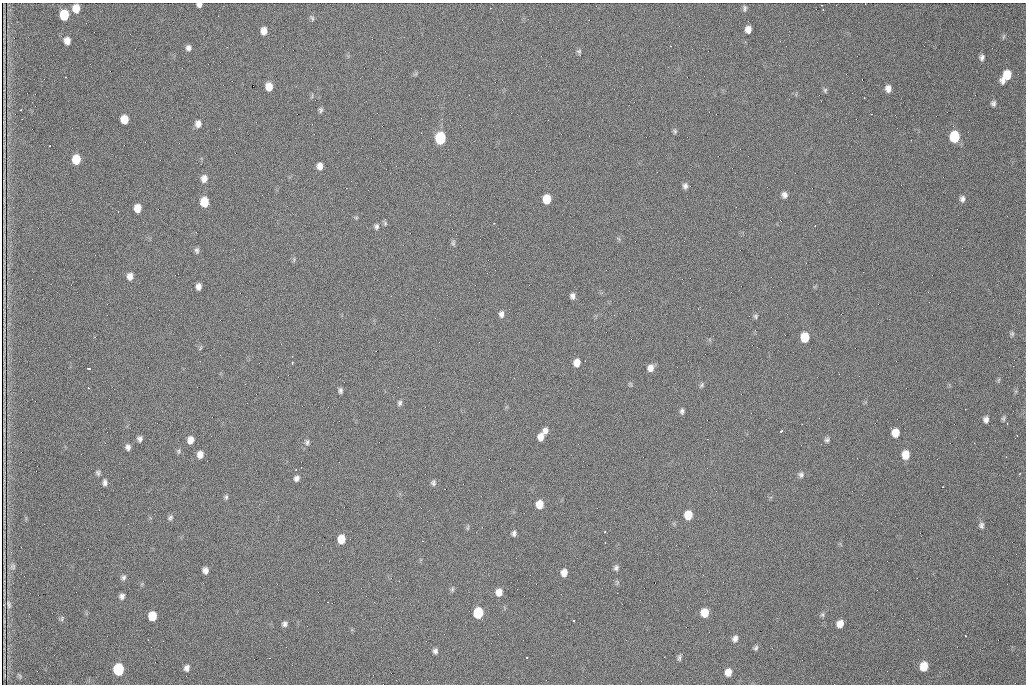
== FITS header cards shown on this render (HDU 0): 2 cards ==
NAXIS1  =                 1024 /fastest changing axis
NAXIS2  =                  682 /next to fastest changing axis

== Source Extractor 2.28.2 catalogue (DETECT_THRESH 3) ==
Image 1024 x 682 px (HDU 0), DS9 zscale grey, 1 PNG px = 1 image px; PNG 1028 x 686 px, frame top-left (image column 1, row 682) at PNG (2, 3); no overlay
Background 911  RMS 22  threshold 64.9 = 3 sigma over >= 5 px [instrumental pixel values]
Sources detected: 129; all 129 listed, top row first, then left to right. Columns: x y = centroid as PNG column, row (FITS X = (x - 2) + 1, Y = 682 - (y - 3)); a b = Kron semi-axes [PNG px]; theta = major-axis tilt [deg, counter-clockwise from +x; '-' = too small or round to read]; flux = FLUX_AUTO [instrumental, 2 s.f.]
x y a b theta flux
865 4 2 2 - 1000
199 5 5 4 - 5000
76 8 7 6 - 19000
744 8 8 5 -90 3500
823 9 2 2 - 1100
64 15 8 7 - 47000
312 18 9 5 -59 3000
748 29 6 5 - 9900
264 31 7 6 - 11000
1003 37 8 3 71 2100
67 41 7 6 - 10000
188 48 7 6 - 5400
579 51 7 6 - 3000
982 57 6 5 - 4600
1006 76 12 7 55 32000
65 77 2 2 - 940
862 79 2 2 - 730
269 87 7 6 - 18000
888 89 7 6 - 8900
825 90 7 6 - 2600
821 101 2 2 - 1100
993 103 6 5 - 4000
321 110 6 5 - 3000
124 119 7 6 - 22000
198 124 8 7 - 8400
675 131 6 5 - 2700
421 133 2 2 - 720
954 137 8 7 - 68000
440 138 8 7 - 100000
49 146 2 2 - 1100
76 159 7 6 - 35000
320 166 6 5 - 9000
204 179 8 7 - 9400
685 186 6 5 - 4600
784 195 7 6 - 6200
547 199 7 6 - 32000
962 199 7 6 - 4900
204 202 8 6 -88 37000
137 208 7 6 - 18000
356 218 6 4 0 1700
385 223 7 5 -71 2600
494 223 2 2 - 3200
815 226 3 2 - 1500
377 227 8 6 88 3900
619 239 6 4 -70 2000
453 243 8 5 81 3100
197 250 8 6 -85 3600
294 260 8 4 82 2200
130 276 8 6 -88 8800
198 286 6 5 - 7400
573 296 7 6 - 5400
501 314 8 6 -89 5900
614 315 3 2 - 1400
755 316 6 6 - 2600
1012 334 7 6 - 2800
805 337 8 6 83 38000
200 348 6 3 71 1800
292 363 4 2 - 2200
577 363 7 6 - 13000
1013 366 2 2 - 8300
89 368 4 3 - 2700
650 368 8 7 - 9000
998 380 6 4 70 2100
701 385 8 5 48 2800
88 388 3 3 - 1400
340 390 6 4 89 3900
400 403 7 5 75 3400
965 409 2 2 - 2000
682 411 7 5 85 3800
1003 418 7 4 70 2600
986 419 7 6 - 5800
545 430 7 7 - 6300
781 431 4 3 - 3600
895 433 7 6 - 19000
541 437 8 6 70 11000
140 439 6 5 - 4500
707 439 2 2 - 810
190 440 7 6 - 10000
827 440 7 6 - 3600
307 442 8 6 83 3600
128 447 6 5 - 5300
178 451 8 4 77 2500
200 454 7 6 - 10000
905 455 8 7 - 20000
1006 457 2 2 - 840
98 473 7 5 -73 3200
801 475 8 8 - 4800
296 478 7 6 - 5500
105 482 7 5 -88 4600
433 483 7 6 - 3600
943 487 3 2 - 2100
226 497 6 5 - 2700
539 504 7 7 - 19000
99 510 2 2 - 910
688 515 7 6 - 26000
170 518 8 6 44 3500
981 525 8 7 - 4500
468 528 8 4 81 1900
514 533 6 5 - 4100
341 539 7 6 - 23000
13 567 9 8 - 4000
616 568 8 6 66 4000
205 570 6 5 - 6800
564 573 7 6 - 11000
123 577 7 6 - 3900
452 589 7 5 70 2700
499 592 8 7 - 12000
617 593 2 2 - 800
122 596 7 6 - 5200
9 604 13 6 -80 6200
478 613 8 7 - 62000
705 613 7 7 - 23000
822 615 7 5 -90 2800
152 616 7 6 - 30000
62 618 8 4 84 3000
573 620 3 2 - 1500
285 624 7 6 - 4200
840 624 7 6 - 12000
965 636 3 2 - 2100
735 639 8 6 69 5700
148 640 2 2 - 730
756 648 7 6 - 3100
435 651 7 6 - 4500
679 658 8 4 83 3300
924 666 8 6 78 26000
187 668 8 6 71 6000
118 670 8 7 - 98000
728 672 7 6 - 12000
20 676 7 4 -71 1900
At the frame edge (FLAGS 8, measured only in part): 2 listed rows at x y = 865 4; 199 5

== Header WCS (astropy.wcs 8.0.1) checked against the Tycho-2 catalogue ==
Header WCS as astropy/WCSLIB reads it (CRVAL/CRPIX/CD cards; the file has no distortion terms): RA---TAN/DEC--TAN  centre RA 07:09:17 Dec +30:56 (107.32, +30.93 deg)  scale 1.43 arcsec/px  FOV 24.4' x 16.3'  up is -93 deg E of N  parity flipped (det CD > 0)
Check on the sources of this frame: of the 60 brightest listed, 6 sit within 2.1 arcsec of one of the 9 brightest Tycho-2 stars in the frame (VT <= 12.48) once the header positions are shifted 0.56 arcsec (0.50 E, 0.26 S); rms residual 0.99 arcsec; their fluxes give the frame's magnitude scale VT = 23.54 - 2.5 log10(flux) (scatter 0.16 mag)
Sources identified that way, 6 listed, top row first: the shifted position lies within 2.1 arcsec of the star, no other Tycho-2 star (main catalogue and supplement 1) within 4.2 arcsec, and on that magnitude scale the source's flux lands within +1.5 / -3 mag of the star's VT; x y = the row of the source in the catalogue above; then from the Tycho-2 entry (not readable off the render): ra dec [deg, ICRS J2000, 3 dp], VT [Tycho-2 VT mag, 2 dp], TYC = Tycho-2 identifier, HIP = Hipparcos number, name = IAU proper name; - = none
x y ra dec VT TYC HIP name
64 15 107.177 +30.749 11.91 2438-477-1 - -
954 137 107.215 +31.104 11.64 2438-821-1 - -
440 138 107.226 +30.900 10.76 2438-883-1 - -
76 159 107.244 +30.756 12.13 2438-718-1 - -
204 202 107.261 +30.807 12.26 2438-856-1 - -
478 613 107.445 +30.924 11.38 2438-1056-1 - -